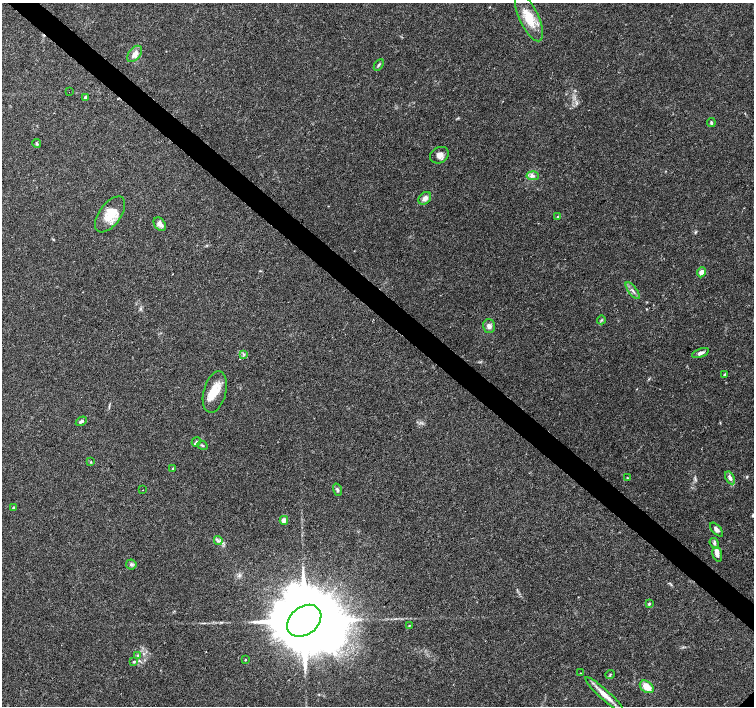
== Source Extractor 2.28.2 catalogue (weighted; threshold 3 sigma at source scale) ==
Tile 11 of 4 x 4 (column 3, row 3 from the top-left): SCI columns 3008-4510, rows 1575-2982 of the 6020 x 6029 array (HDU 1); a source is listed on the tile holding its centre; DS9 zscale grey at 2 x 2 block average (1 PNG px = mean of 2 x 2 image px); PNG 756 x 708 px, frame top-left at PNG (2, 3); each listed source drawn as its Kron ellipse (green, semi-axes under 4 px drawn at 4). Shown black and unused: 4% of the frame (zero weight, under 3 of 4 exposures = <1% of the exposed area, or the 3 px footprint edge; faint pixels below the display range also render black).
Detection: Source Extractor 2.28.2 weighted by HDU 2 'WHT'; one run over the whole footprint, this tile lists its part. Background 0.0514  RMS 0.0037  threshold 0.0167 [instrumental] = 3 sigma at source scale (4.5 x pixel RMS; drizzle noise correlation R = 1.50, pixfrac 1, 0.0396/0.0396 arcsec/px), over >= 5 px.
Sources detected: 50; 1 inside a brighter object's white glare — neither listed nor drawn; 2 inside a brighter listed object's ellipse — not listed separately; the other 47 listed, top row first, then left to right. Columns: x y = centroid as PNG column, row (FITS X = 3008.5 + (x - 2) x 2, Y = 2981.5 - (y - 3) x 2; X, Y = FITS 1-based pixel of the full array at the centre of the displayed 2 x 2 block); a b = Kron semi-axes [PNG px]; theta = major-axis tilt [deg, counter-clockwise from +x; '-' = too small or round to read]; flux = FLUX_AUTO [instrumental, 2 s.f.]
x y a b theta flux
529 18 26 9 -65 21
135 54 9 6 51 5.9
379 65 6 3 61 1.4
69 92 2 2 - 0.7
85 97 2 2 - 3.8
711 123 4 3 - 1.3
37 143 5 3 - 1.3
439 155 10 7 29 4.7
533 176 6 4 -4 2.7
425 198 7 5 45 4.3
110 214 20 11 53 17
558 217 2 2 - 2.6
160 224 8 5 -53 4.6
701 272 5 4 - 5.1
633 291 10 2 -52 1.7
601 320 4 3 - 1
489 326 7 6 - 3.8
700 353 9 3 21 2.9
243 354 4 2 - 0.81
725 374 2 2 - 1.5
215 392 21 11 75 16
81 421 6 3 33 1.7
196 442 5 3 - 1.1
202 445 5 2 - 0.73
91 462 3 2 - 0.63
173 468 3 3 - 1.3
627 478 3 2 - 0.49
730 478 7 4 -60 2.7
143 490 2 2 - 0.32
337 490 6 4 -73 1.4
13 507 3 3 - 0.91
284 520 4 4 - 4.1
716 530 8 4 -48 3.1
218 541 4 2 - 1.4
714 543 6 4 -57 1.9
717 554 7 4 -73 4.1
131 564 5 5 - 1.9
649 604 4 3 - 1.2
304 621 19 14 38 17000
409 625 3 2 - 0.55
138 655 3 2 - 0.79
245 660 3 2 - 0.58
134 662 4 3 - 0.75
580 673 2 2 - 0.43
610 674 5 2 - 0.89
647 687 7 5 -37 10
605 695 25 5 -42 10
Diffuse or blended objects may show on this block-average render without a row.